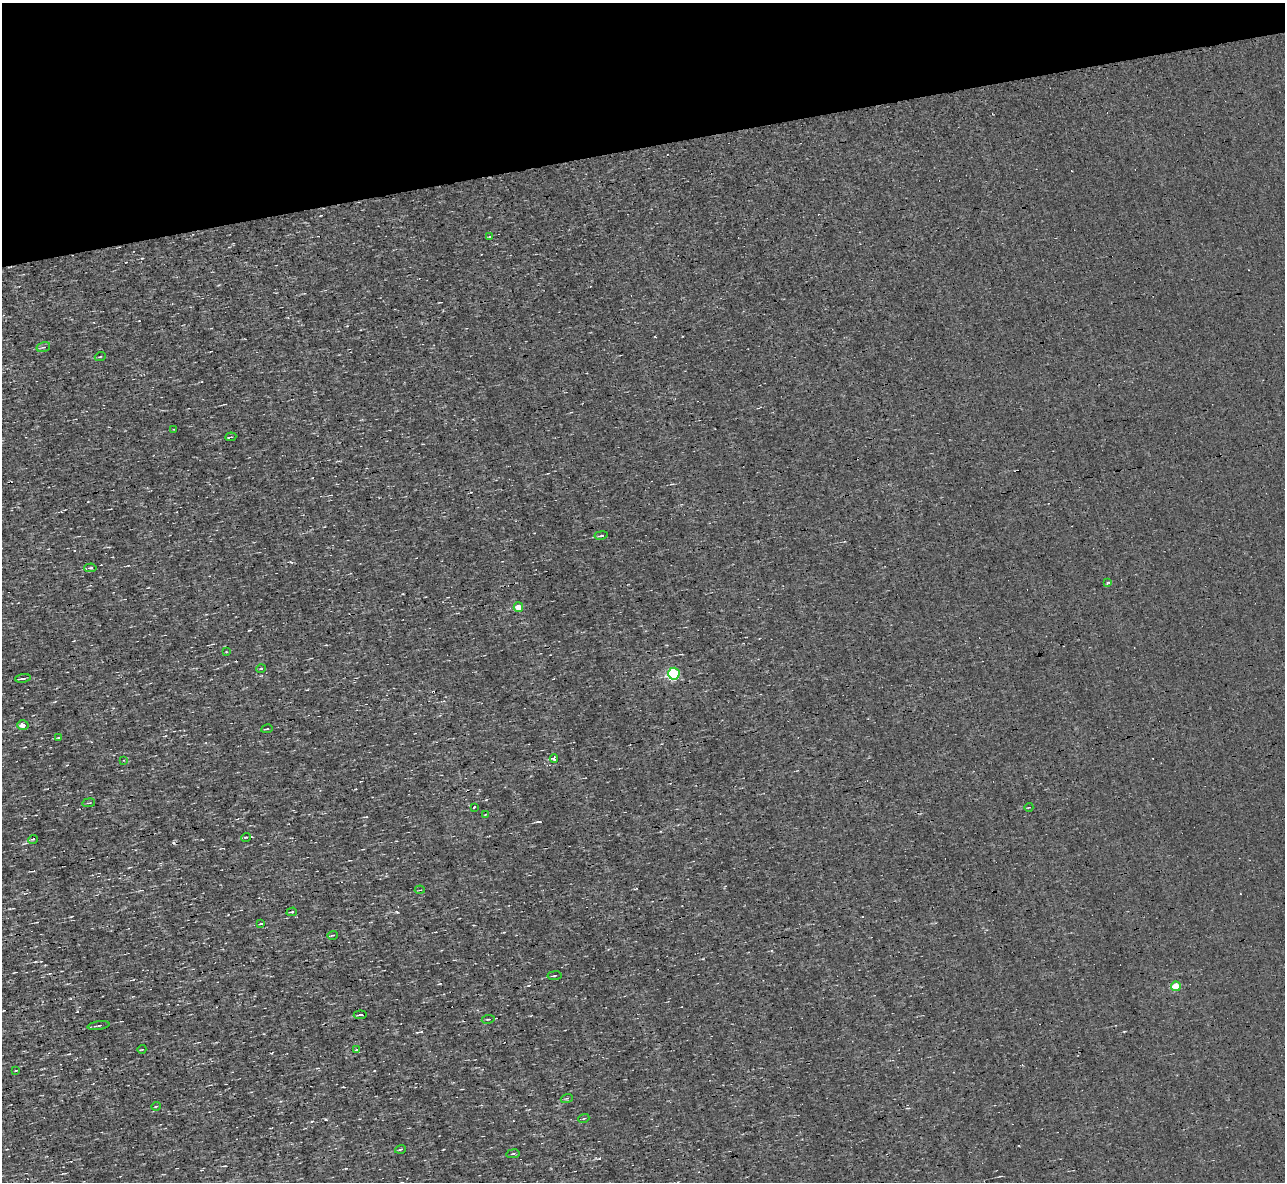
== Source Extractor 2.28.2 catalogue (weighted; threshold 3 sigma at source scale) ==
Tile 3 of 4 x 4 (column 3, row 1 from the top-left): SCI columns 2569-3851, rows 3686-4865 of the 5135 x 5132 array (HDU 1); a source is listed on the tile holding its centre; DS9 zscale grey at full resolution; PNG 1287 x 1184 px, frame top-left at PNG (2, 3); each listed source drawn as its Kron ellipse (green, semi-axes under 4 px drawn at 4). Shown black and unused: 12% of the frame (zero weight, under 3 of 4 exposures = <1% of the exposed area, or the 3 px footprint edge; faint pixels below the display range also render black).
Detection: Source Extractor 2.28.2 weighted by HDU 2 'WHT'; one run over the whole footprint, this tile lists its part. Background 0.00167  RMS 0.043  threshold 0.195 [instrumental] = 3 sigma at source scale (4.5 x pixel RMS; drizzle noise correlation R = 1.50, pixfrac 1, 0.05/0.05 arcsec/px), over >= 5 px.
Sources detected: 44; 3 cosmic-ray / hot-pixel residue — neither listed nor drawn; the other 41 listed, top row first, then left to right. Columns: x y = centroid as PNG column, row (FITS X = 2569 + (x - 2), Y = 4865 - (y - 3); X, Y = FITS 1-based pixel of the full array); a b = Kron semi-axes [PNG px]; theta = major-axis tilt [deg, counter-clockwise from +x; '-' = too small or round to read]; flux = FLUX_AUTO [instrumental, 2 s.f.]
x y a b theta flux
490 237 3 3 - 4.9
43 347 7 5 15 9.6
100 357 5 3 - 3.5
174 429 3 2 - 3
231 437 5 2 - 5.2
601 535 7 3 10 6.8
90 568 6 3 4 6.1
1108 582 4 3 - 8.1
518 607 5 4 - 64
226 652 3 2 - 3
261 669 5 3 - 3.5
674 674 6 5 - 520
23 678 8 3 7 12
23 725 5 4 - 26
267 729 6 2 12 4.1
59 737 4 2 - 4.7
554 759 4 3 - 28
124 760 3 2 - 3
89 803 6 3 8 4.4
474 807 3 2 - 5.9
1029 807 4 2 - 3
485 814 2 2 - 3.9
246 837 5 3 - 3.9
33 839 5 3 - 5.2
420 890 5 2 - 3.6
292 912 5 4 - 5.6
260 924 4 2 - 3.1
332 935 5 3 - 4.3
554 976 7 3 7 5.5
1176 986 5 4 - 100
360 1015 6 2 6 6.3
488 1019 6 3 9 4.6
99 1026 11 2 9 7.5
142 1049 4 2 - 2.9
357 1050 3 3 - 11
16 1070 3 2 - 2.9
567 1098 6 4 19 5
156 1106 5 3 - 3.6
584 1118 5 3 - 3.7
400 1149 5 3 - 4.7
513 1154 7 3 9 5.6
Unlisted compact peaks at least as high as the median listed source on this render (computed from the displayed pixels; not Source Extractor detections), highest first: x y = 397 912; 599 1158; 142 258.